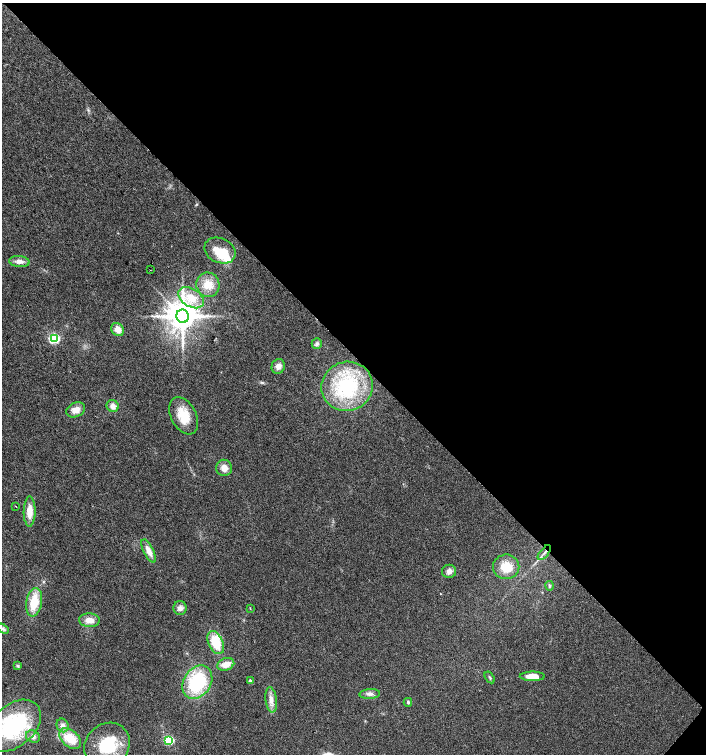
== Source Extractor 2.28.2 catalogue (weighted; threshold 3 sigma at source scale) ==
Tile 8 of 4 x 4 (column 4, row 2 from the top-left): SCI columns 4389-5796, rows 3015-4518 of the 6025 x 6023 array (HDU 1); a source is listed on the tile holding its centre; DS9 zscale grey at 2 x 2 block average (1 PNG px = mean of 2 x 2 image px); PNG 708 x 756 px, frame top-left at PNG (2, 3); each listed source drawn as its Kron ellipse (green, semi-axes under 4 px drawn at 4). Shown black and unused: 47% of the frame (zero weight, under 2 of 3 exposures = <1% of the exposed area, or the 3 px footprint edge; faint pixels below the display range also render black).
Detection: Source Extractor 2.28.2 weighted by HDU 2 'WHT'; one run over the whole footprint, this tile lists its part. Background 0.0301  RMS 0.0063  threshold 0.0283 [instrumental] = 3 sigma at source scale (4.5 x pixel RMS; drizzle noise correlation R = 1.50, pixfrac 1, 0.0396/0.0396 arcsec/px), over >= 5 px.
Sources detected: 47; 4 inside a brighter listed object's ellipse — not listed separately; the other 43 listed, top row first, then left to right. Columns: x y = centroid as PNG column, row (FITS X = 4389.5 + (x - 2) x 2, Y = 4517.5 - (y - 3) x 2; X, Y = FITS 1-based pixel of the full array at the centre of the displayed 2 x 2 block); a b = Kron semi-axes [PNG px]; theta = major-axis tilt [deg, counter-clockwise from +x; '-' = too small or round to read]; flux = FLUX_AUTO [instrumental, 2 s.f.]
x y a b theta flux
220 251 16 12 -23 28
19 261 10 5 -4 8.4
150 270 2 2 - 3.7
208 285 12 11 - 22
191 298 14 9 -32 26
183 316 7 6 - 3200
118 330 7 6 - 13
54 338 3 3 - 180
317 344 5 5 - 3.2
278 366 7 6 - 8.2
347 386 26 24 22 120
113 406 6 5 - 8.8
76 410 10 7 25 13
184 416 20 12 -62 34
224 468 8 8 - 11
16 506 2 2 - 0.65
30 511 15 6 89 20
149 551 13 5 -64 14
544 553 9 2 51 3.8
506 567 13 12 - 27
449 571 7 6 - 7.4
549 586 5 3 - 2.1
34 602 14 8 81 37
180 608 7 6 - 6.7
250 608 3 2 - 0.81
89 620 10 7 -3 14
3 629 6 4 -30 3.3
216 643 12 7 -65 39
226 664 9 6 21 16
18 666 4 2 - 1.6
532 676 12 4 -1 21
490 677 6 2 -56 1.8
250 681 3 2 - 6.3
197 682 18 13 56 98
370 694 10 5 4 5.9
271 700 12 5 -82 10
408 702 4 3 - 2.3
63 725 7 6 - 6.2
14 726 31 21 42 160
33 737 7 6 - 5.7
70 738 13 8 -42 32
169 740 3 3 - 130
107 745 24 21 45 70
Overlapping masked pixels (flux is a lower limit): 1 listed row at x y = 544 553
Isophote crosses this tile's border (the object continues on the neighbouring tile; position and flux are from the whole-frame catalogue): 1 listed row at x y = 107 745
Diffuse or blended objects may show on this block-average render without a row.